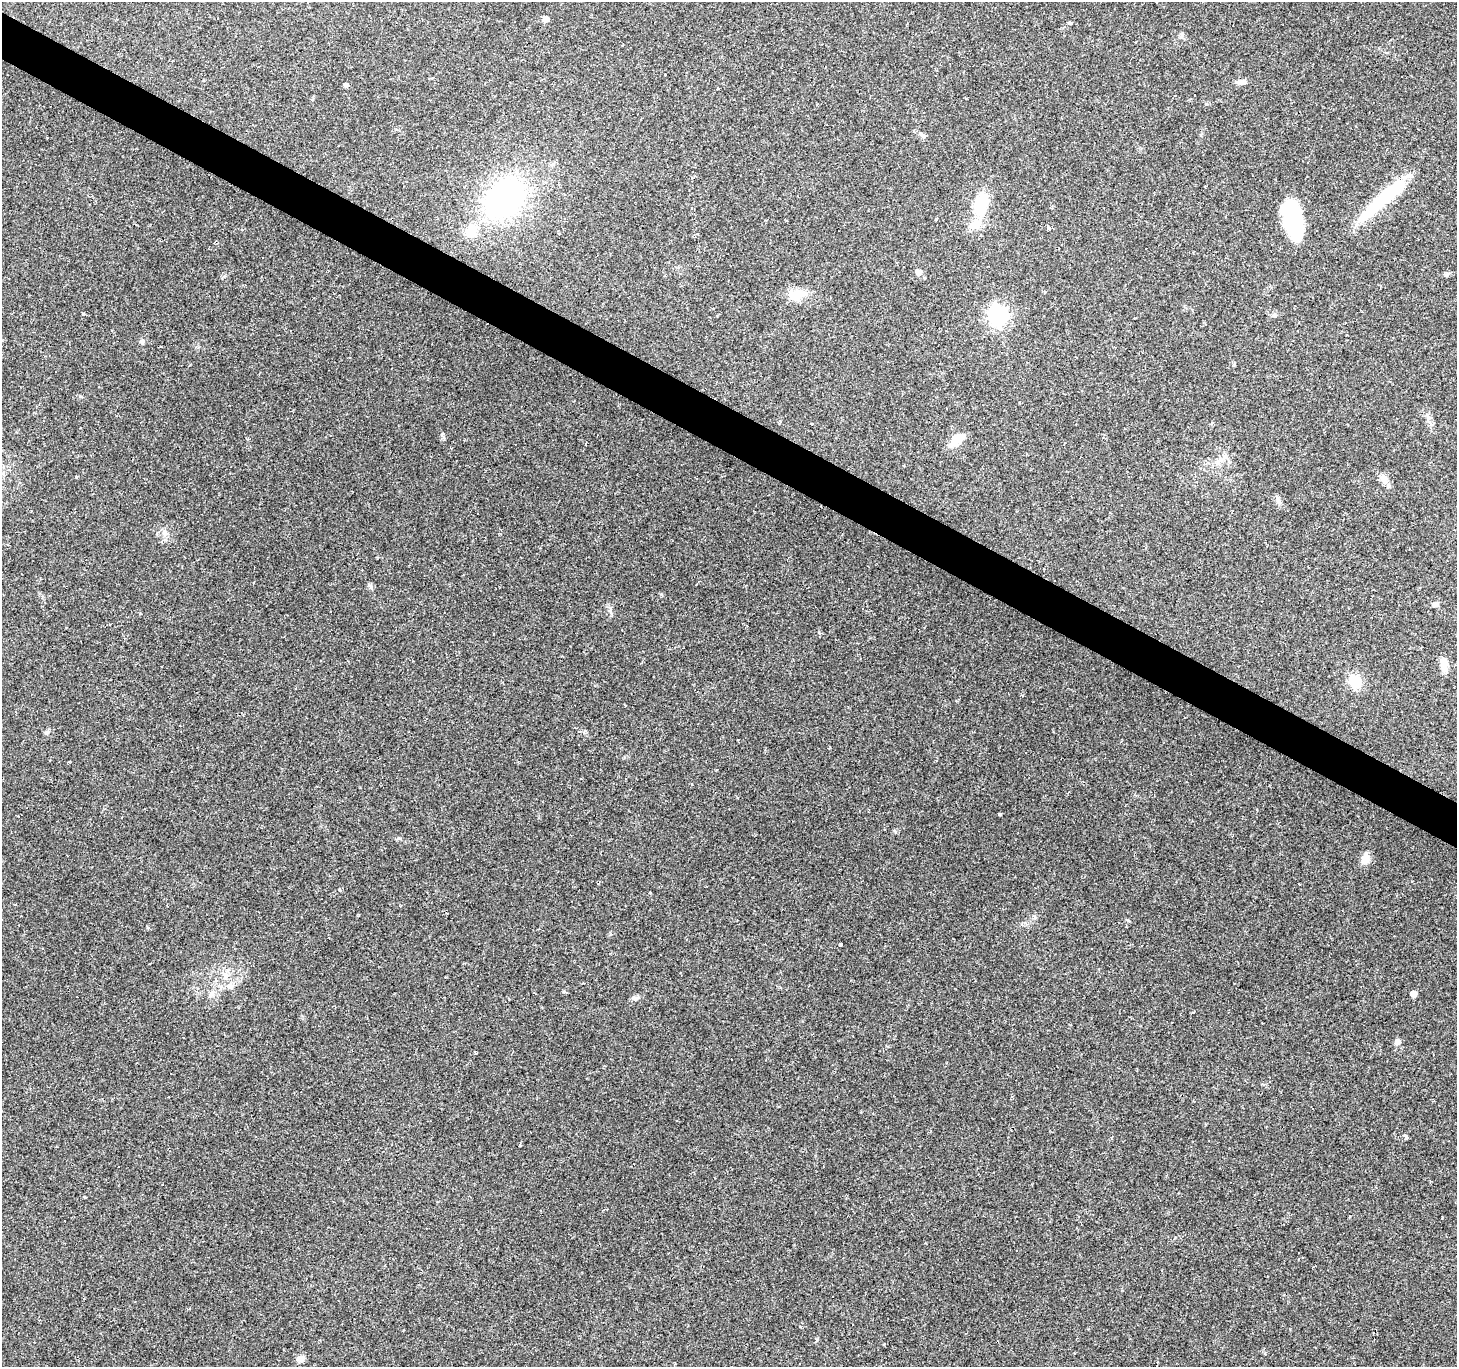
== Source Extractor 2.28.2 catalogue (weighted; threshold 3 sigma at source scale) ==
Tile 11 of 4 x 4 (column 3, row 3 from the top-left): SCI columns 2914-4368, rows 1622-2986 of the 5824 x 5906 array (HDU 1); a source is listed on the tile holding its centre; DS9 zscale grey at full resolution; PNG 1459 x 1369 px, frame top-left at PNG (2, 2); no overlay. Shown black and unused: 3% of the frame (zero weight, under 2 of 3 exposures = <1% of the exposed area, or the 3 px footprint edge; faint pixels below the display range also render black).
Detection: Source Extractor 2.28.2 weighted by HDU 2 'WHT'; one run over the whole footprint, this tile lists its part. Background 0.0856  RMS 0.0063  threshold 0.0282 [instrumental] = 3 sigma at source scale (4.5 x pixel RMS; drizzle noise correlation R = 1.50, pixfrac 1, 0.0396/0.0396 arcsec/px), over >= 5 px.
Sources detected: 88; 2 inside a brighter object's white glare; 31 cosmic-ray / hot-pixel residue — not listed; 1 inside a brighter listed object's ellipse — not listed separately; the other 54 listed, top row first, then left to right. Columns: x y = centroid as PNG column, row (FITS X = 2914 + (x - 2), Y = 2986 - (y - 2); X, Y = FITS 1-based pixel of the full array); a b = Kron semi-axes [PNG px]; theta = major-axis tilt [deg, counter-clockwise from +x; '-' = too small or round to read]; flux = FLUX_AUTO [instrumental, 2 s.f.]
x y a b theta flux
545 19 5 5 - 4.8
1070 23 5 4 - 0.92
1182 35 10 4 85 1.3
1393 47 3 2 - 0.66
665 74 3 2 - 0.92
1402 76 3 2 - 0.48
1240 82 10 6 7 3.3
346 85 4 4 - 2
718 88 4 3 - 0.8
923 136 7 6 - 1.3
505 198 35 27 50 150
1384 198 80 13 42 40
981 204 28 14 77 24
936 219 3 3 - 2
1292 219 37 16 -75 54
1048 228 4 3 - 4.4
471 231 16 13 49 12
918 272 5 5 - 3.3
924 278 4 3 - 0.61
795 294 29 12 12 9.8
83 314 4 3 - 0.63
998 315 7 7 - 250
1297 331 3 3 - 3.7
142 341 7 5 -75 1.2
1002 342 4 3 - 0.46
957 439 18 11 41 9.7
76 477 3 3 - 2.4
1384 478 12 9 -77 3.7
1278 501 15 4 -59 2
165 534 7 4 19 1.3
1043 569 3 3 - 1.2
371 586 8 5 -71 1.3
1435 604 8 6 -3 1.7
610 610 7 4 55 1.1
1444 667 18 8 -66 4.9
1355 682 14 13 - 13
625 705 3 2 - 0.48
47 732 7 5 19 1.3
692 784 4 3 - 0.46
1000 814 3 3 - 1.5
1365 859 12 8 76 5.9
1299 884 3 2 - 1.5
15 905 3 2 - 0.49
840 944 3 3 - 5.5
225 976 12 8 80 4.3
1413 994 5 4 - 5.3
635 998 11 5 4 1.9
1397 1042 6 5 - 3.8
477 1053 4 3 - 0.89
1405 1136 5 3 - 4.5
519 1144 3 3 - 2.8
84 1197 3 3 - 0.61
884 1344 4 2 - 0.62
300 1359 10 7 25 3.3
Unlisted compact peaks at least as high as the median listed source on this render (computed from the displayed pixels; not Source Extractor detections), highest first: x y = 442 435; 817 1339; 339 889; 399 838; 563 992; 1035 917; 1265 1353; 819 632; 610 934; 895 832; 80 396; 147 927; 1193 1012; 224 276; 1442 1218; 1446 275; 584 732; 140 613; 1206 104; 716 770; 1290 1329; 1234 365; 1201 135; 1022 695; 198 347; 1412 881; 1175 1237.